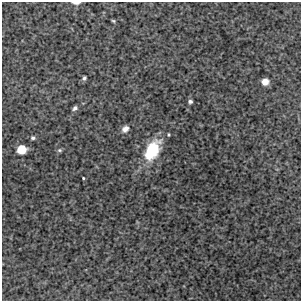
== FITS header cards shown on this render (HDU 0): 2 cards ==
NAXIS1  =                  299 / FITS: X Dimension
NAXIS2  =                  299 / FITS: Y Dimension

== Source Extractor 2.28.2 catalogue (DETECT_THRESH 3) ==
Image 299 x 299 px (HDU 0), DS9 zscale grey, 1 PNG px = 1 image px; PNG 303 x 303 px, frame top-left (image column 1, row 299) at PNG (2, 2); no overlay
Background 4440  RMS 170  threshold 498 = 3 sigma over >= 5 px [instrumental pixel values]
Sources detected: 12; all 12 listed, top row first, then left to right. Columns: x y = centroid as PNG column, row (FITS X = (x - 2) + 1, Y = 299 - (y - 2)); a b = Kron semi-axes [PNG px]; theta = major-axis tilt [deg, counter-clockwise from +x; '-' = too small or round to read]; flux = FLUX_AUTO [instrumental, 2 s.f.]
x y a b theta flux
76 3 7 3 0 44000
113 21 4 3 - 12000
84 78 4 3 - 20000
265 82 6 5 - 110000
190 101 4 3 - 24000
75 108 5 4 - 28000
125 129 8 6 42 53000
33 138 5 4 - 22000
22 149 7 6 - 310000
59 150 6 5 - 18000
152 150 21 12 61 510000
83 178 3 3 - 13000
At the frame edge (FLAGS 8, measured only in part): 1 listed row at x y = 76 3